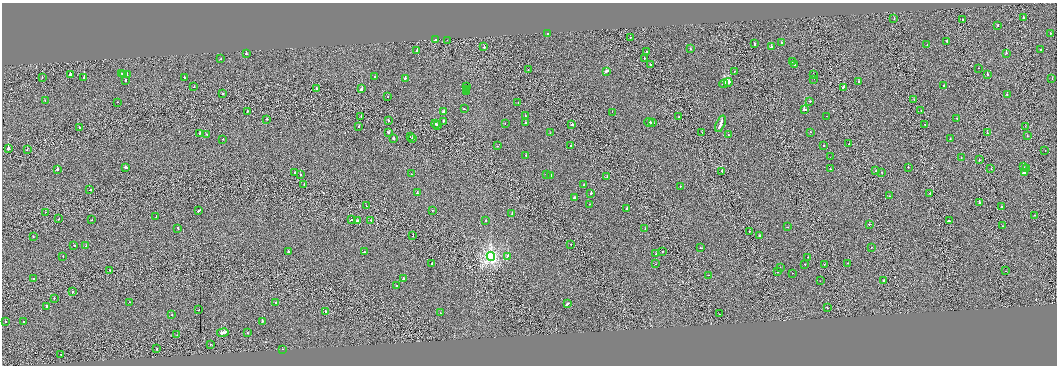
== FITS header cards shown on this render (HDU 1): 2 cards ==
NAXIS1  =                 2110
NAXIS2  =                  727

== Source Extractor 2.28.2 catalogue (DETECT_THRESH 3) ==
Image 2110 x 727 px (HDU 1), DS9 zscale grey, zoomed out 1/2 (1 PNG px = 2 x 2 image px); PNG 1059 x 368 px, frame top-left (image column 2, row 726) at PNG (2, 3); each listed source drawn as its Kron ellipse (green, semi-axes under 4 px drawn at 4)
Background 0.00384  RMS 0.083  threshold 0.248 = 3 sigma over >= 5 px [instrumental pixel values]
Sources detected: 234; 16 cannot appear on this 1/2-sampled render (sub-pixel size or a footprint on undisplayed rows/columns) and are neither listed nor drawn; the other 218 listed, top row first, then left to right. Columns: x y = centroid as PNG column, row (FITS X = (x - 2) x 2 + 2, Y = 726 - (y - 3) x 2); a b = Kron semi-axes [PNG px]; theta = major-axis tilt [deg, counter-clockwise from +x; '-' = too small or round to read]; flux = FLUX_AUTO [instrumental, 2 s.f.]
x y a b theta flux
1024 18 2 1 - 58
894 19 2 1 - 18
962 19 2 2 - 43
998 25 2 2 - 48
1050 33 2 2 - 47
548 34 2 2 - 29
630 37 2 1 - 29
435 39 2 2 - 91
447 40 2 1 - 32
947 41 2 2 - 120
781 43 2 2 - 35
754 44 2 2 - 99
927 45 2 2 - 37
484 47 2 1 - 60
771 47 2 2 - 660
690 48 2 2 - 46
1041 50 2 1 - 19
417 51 2 2 - 160
647 51 2 2 - 40
1006 53 2 2 - 94
246 54 2 2 - 92
221 59 2 2 - 24
644 59 2 1 - 110
792 61 2 1 - 16
650 65 2 2 - 59
794 65 2 2 - 47
979 68 2 1 - 23
528 70 2 1 - 24
607 71 3 2 - 170
734 71 2 2 - 35
122 73 2 1 - 54
813 74 2 2 - 58
70 75 2 2 - 84
124 75 2 2 - 130
127 75 2 2 - 340
987 75 2 2 - 81
42 77 2 1 - 24
375 77 2 2 - 47
84 78 2 2 - 240
184 78 2 2 - 32
405 78 2 2 - 130
814 79 2 1 - 19
1052 79 2 1 - 16
125 80 2 2 - 130
728 82 4 2 - 510
859 82 2 2 - 100
724 84 4 2 - 570
944 85 2 2 - 290
194 87 2 1 - 16
466 87 2 1 - 13000
843 87 2 2 - 90
316 88 2 2 - 85
362 89 3 2 - 320
467 89 2 2 - 24000
467 92 2 1 - 3700
223 93 2 2 - 67
1007 95 2 2 - 70
388 97 2 2 - 53
914 99 2 1 - 43
45 100 2 1 - 150
809 101 2 2 - 100
118 102 2 1 - 27
518 103 2 1 - 11
464 109 2 1 - 41
804 110 3 2 - 390
921 110 2 1 - 17
248 111 2 2 - 35
444 112 2 2 - 120
612 112 2 1 - 42
361 116 2 1 - 42
525 116 2 2 - 21
826 116 2 1 - 14
679 117 2 2 - 42
957 118 2 2 - 17
267 119 2 2 - 31
388 121 2 2 - 100
443 121 2 2 - 52
649 122 4 2 - 360
526 123 2 2 - 72
653 123 2 2 - 110
435 124 4 2 - 210
505 124 2 1 - 18
721 124 9 2 68 470
437 125 3 2 - 120
572 125 3 2 - 150
925 125 2 2 - 53
359 126 2 2 - 49
1025 126 2 1 - 26
79 127 2 2 - 65
702 132 2 2 - 38
810 132 2 2 - 79
200 133 2 2 - 74
389 133 3 1 - 280
550 133 2 1 - 41
987 133 2 2 - 44
206 134 2 2 - 52
728 135 2 2 - 36
1027 136 2 1 - 24
410 137 2 1 - 22
223 139 2 2 - 59
393 139 2 2 - 140
412 139 2 2 - 200
950 139 2 2 - 24
849 144 2 1 - 20
497 146 2 2 - 28
571 146 2 2 - 35
824 146 2 2 - 45
8 149 2 2 - 150
27 150 2 1 - 33
1045 150 2 1 - 28
526 155 2 2 - 42
830 157 2 1 - 25
961 158 2 1 - 18
979 160 2 2 - 73
126 167 4 2 - 150
908 167 2 2 - 36
1024 167 2 2 - 29
991 168 2 2 - 25
57 169 2 2 - 170
830 169 2 1 - 29
1026 169 2 2 - 62
722 171 2 2 - 240
875 171 2 1 - 17
295 172 2 1 - 24
882 172 2 1 - 28
1024 173 4 2 - 150
411 174 2 2 - 19
547 174 2 2 - 86
300 175 2 2 - 43
550 176 2 2 - 160
607 177 2 1 - 20
304 184 2 2 - 22
584 184 2 2 - 60
680 186 2 1 - 44
90 190 2 2 - 83
417 193 2 2 - 390
591 193 2 2 - 160
930 193 2 2 - 43
890 196 2 1 - 13
575 198 4 2 - 200
979 202 2 2 - 210
589 204 2 2 - 51
366 206 2 1 - 34
1002 207 2 2 - 92
627 208 2 2 - 120
199 210 3 2 - 150
433 210 2 2 - 27
45 212 2 1 - 25
512 213 2 2 - 62
1035 215 2 1 - 27
156 216 2 1 - 15
59 219 2 2 - 25
92 220 2 2 - 40
351 220 2 1 - 73
371 220 2 1 - 21
486 220 2 2 - 25
357 221 2 2 - 180
950 221 4 2 - 180
869 224 2 1 - 39
1003 226 2 2 - 55
788 227 2 2 - 31
178 228 2 2 - 51
645 229 2 1 - 23
749 231 2 1 - 50
759 235 2 2 - 94
33 236 2 2 - 32
413 236 2 1 - 28
571 244 2 1 - 25
74 245 2 1 - 230
86 246 2 2 - 28
871 247 2 1 - 28
700 248 2 2 - 73
662 251 2 1 - 22
289 252 3 2 - 79
364 252 2 2 - 40
656 254 2 1 - 17
63 256 2 2 - 34
491 256 4 4 - 3300
508 256 2 2 - 390
808 257 2 2 - 33
432 263 2 2 - 76
848 263 2 1 - 33
656 264 2 1 - 22
805 264 2 1 - 74
824 264 2 1 - 22
780 267 2 1 - 20
110 270 2 1 - 62
1005 271 2 1 - 14
777 272 2 1 - 44
792 273 2 2 - 18
708 275 2 2 - 37
34 278 2 1 - 21
404 279 2 2 - 220
883 280 2 2 - 120
820 281 2 1 - 31
396 286 2 2 - 90
73 291 2 2 - 19
54 298 2 2 - 44
129 302 2 2 - 47
276 302 2 2 - 46
567 304 4 2 - 140
47 306 3 2 - 97
827 308 2 2 - 89
199 310 2 2 - 28
325 311 2 2 - 110
441 313 2 2 - 28
719 314 2 1 - 76
172 315 2 2 - 75
5 321 2 2 - 43
262 321 2 2 - 310
23 322 2 1 - 110
223 333 6 2 9 1400
247 333 2 1 - 28
177 335 2 2 - 27
211 344 2 1 - 24
157 349 2 1 - 66
282 349 2 2 - 80
61 354 2 1 - 49
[16 sub-pixel or undisplayed-footprint detections neither listed nor drawn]